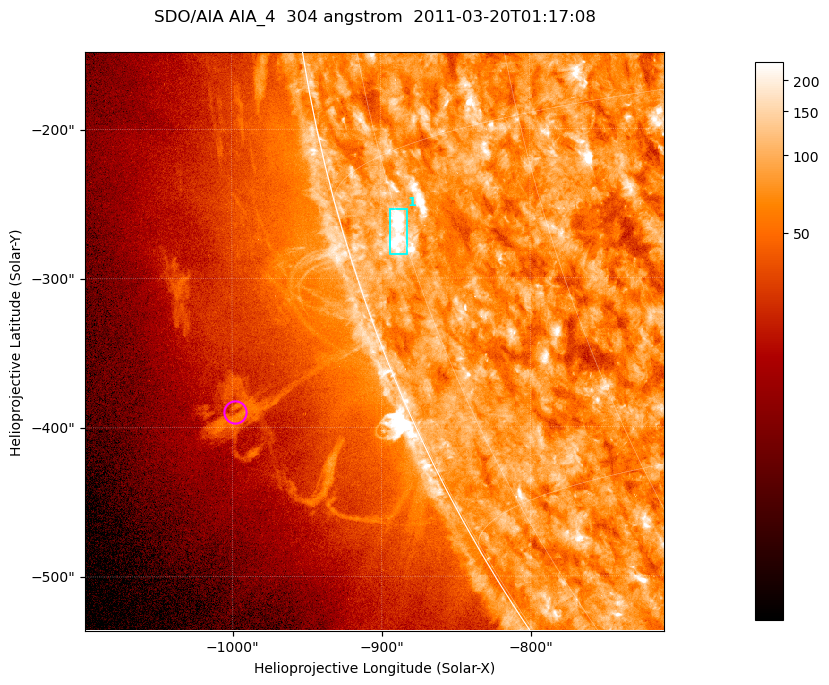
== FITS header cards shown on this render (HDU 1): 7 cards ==
TELESCOP= 'SDO/AIA '           / For AIA: SDO/AIA
INSTRUME= 'AIA_4   '           / For AIA: AIA_ATA1, AIA_ATA2, AIA_ATA3 or AIA_AT
WAVELNTH=                  304 / [angstrom] Wavelength
WAVEUNIT= 'angstrom'           / Wavelength unit: angstrom
DATE-OBS= '2011-03-20T01:17:08.124' / [ISO] Date when observation started; ISO 8
CTYPE1  = 'HPLN-TAN'           / CTYPE1; Typically HPLN
CTYPE2  = 'HPLT-TAN'           / CTYPE2; Typically HPLT

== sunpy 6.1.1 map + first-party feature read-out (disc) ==
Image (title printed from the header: SDO/AIA AIA_4  304 angstrom  2011-03-20T01:17:08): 647 x 647 px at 0.6 arcsec/px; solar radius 964 arcsec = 1606 px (partial field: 2.4% of the solar disc is inside the frame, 47% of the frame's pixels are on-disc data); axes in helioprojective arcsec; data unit not stated in the header (colour bar unlabelled)
Orientation: roll -0.131 deg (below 1 deg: not rotated)
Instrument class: DISC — disc imager (sunpy class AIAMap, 304 A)
Bright regions (active regions / flare kernels): reference = the on-disc median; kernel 5 px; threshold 5 sigma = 117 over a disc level ~75.4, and >= 1.15x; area >= 418 px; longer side >= 8 px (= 4.8 arcsec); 1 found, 1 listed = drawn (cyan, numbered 1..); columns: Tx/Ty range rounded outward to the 2 arcsec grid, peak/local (2 s.f.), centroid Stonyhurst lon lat
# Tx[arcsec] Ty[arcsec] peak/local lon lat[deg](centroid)
1 -894..-882 -284..-252 6.1 -76 -18
Off-limb structures (1.02-1.3 R_sun): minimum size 209 px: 5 found; the strongest spans PA ~110 deg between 1.07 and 1.14 R_sun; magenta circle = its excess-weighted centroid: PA ~110 deg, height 1.11 R_sun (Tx ~-998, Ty ~-390 arcsec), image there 1.8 x the reference